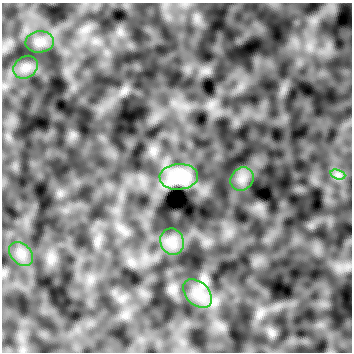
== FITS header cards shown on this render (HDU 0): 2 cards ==
NAXIS1  =                  350
NAXIS2  =                  350

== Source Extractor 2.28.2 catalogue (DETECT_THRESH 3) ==
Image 350 x 350 px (HDU 0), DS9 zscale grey, 1 PNG px = 1 image px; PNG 354 x 354 px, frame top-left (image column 1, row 350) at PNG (2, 3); each listed source drawn as its Kron ellipse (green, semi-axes under 4 px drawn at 4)
Background -5.55e-08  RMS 1.0e-06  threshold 3.06e-06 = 3 sigma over >= 5 px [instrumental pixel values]
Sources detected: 8; all 8 listed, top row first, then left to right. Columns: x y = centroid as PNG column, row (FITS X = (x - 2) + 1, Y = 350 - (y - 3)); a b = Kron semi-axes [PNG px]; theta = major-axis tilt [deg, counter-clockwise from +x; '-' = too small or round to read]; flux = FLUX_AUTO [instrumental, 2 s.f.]
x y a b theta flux
40 42 14 10 5 5.3e-04
25 67 13 10 37 5.2e-04
338 175 8 4 -18 2.3e-04
179 177 19 13 4 2.0e-03
242 179 12 11 - 6.5e-04
172 242 13 11 -73 6.8e-04
21 254 14 10 -45 6.1e-04
198 294 17 11 -45 9.7e-04